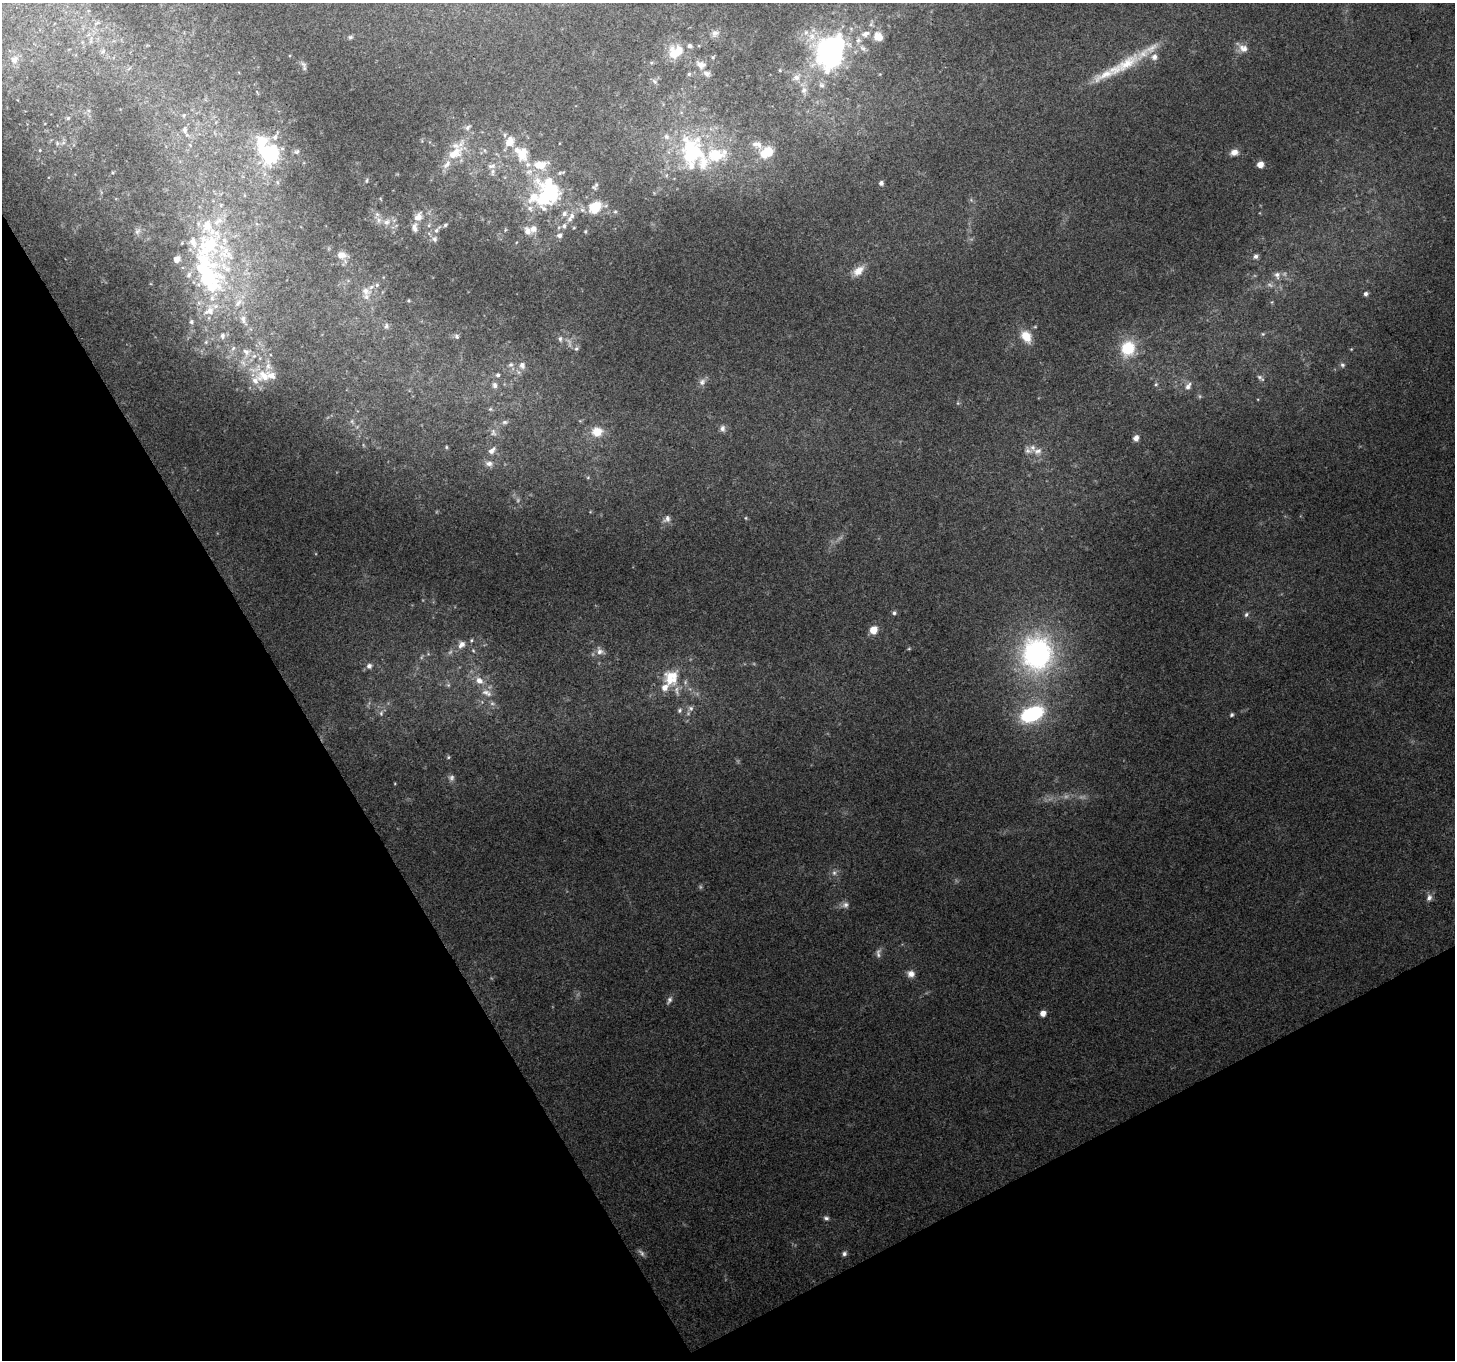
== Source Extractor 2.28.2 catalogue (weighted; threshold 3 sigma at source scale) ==
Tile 14 of 4 x 4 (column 2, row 4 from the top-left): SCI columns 1455-2907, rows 107-1464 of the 5817 x 5710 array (HDU 1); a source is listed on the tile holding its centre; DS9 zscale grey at full resolution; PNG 1457 x 1362 px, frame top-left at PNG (2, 3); no overlay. Shown black and unused: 28% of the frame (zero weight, under 3 of 4 exposures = <1% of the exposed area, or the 3 px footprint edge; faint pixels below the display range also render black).
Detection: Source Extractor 2.28.2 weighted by HDU 2 'WHT'; one run over the whole footprint, this tile lists its part. Background 0.146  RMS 0.0063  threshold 0.0285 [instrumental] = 3 sigma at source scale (4.5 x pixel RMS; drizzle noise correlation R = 1.50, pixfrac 1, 0.0396/0.0396 arcsec/px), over >= 5 px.
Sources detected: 200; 10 too faint to see at this stretch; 4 inside a brighter object's white glare — not listed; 53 inside a brighter listed object's ellipse — not listed separately; the other 133 listed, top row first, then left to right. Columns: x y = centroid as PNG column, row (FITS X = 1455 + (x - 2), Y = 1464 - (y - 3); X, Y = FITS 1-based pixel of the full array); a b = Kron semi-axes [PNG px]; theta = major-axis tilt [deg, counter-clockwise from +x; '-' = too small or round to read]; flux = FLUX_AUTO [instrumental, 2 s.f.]
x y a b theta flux
97 23 10 5 27 2.2
715 33 11 9 37 3.2
865 34 13 8 17 4.3
878 36 11 9 -50 7.7
350 37 7 5 15 1.3
812 37 13 10 -77 7.6
91 40 14 4 84 2.9
690 46 6 5 - 1.8
863 48 12 7 -46 3.1
1243 48 13 10 -17 5.4
103 51 8 6 44 2.5
831 52 28 20 72 190
674 54 17 13 -74 12
713 57 5 5 - 0.89
14 59 13 12 - 7.3
303 64 9 5 -26 1.6
1126 64 44 16 34 27
701 65 15 11 -28 6.4
780 70 4 4 - 0.7
689 74 5 5 - 1.2
796 77 12 8 28 4.7
655 81 8 6 -42 1.8
822 85 10 7 -56 2.7
804 90 10 8 77 3.9
184 115 7 5 87 1.2
68 118 5 5 - 1
185 129 10 7 -90 3.1
275 137 9 8 - 3.2
510 141 15 12 57 8.9
57 143 6 5 - 1.3
757 145 17 11 -30 5.7
40 150 5 4 - 0.77
484 150 6 4 -88 1.1
296 152 9 6 32 1.9
692 152 45 30 -87 74
767 152 16 11 32 14
1234 152 10 7 19 4.4
455 153 38 14 48 20
522 154 18 13 80 14
1260 164 6 5 - 6.1
492 166 13 7 13 4.1
366 181 7 4 83 0.97
881 183 5 5 - 2
596 185 9 5 32 1.4
551 193 52 23 -43 60
595 207 16 12 42 16
530 208 10 8 -53 4.5
615 212 5 5 - 0.95
418 217 14 10 58 6.5
387 222 12 9 20 5.4
429 225 7 5 51 1.5
559 227 6 4 19 0.89
437 230 16 6 49 3.9
505 230 5 3 - 0.68
137 231 9 6 41 2.1
528 231 12 8 -62 4.9
585 231 5 4 - 0.86
559 235 7 6 - 2.6
225 253 119 47 73 160
342 255 15 9 -11 5.9
1256 256 6 5 - 2.2
858 271 17 10 40 7.7
1277 275 10 7 -75 3.2
377 285 6 6 - 1.5
365 291 15 10 -21 6.6
1366 294 5 5 - 1.9
1272 302 5 3 - 0.69
386 326 9 7 84 2.1
1263 334 5 5 - 0.86
456 336 7 6 - 1.6
1026 336 16 11 -58 11
560 339 8 5 -83 1.8
233 348 7 4 45 1.4
1128 348 20 18 75 25
576 349 7 6 - 1.6
1351 349 4 4 - 0.57
246 352 11 9 -42 4.5
510 365 8 7 - 2.2
522 365 10 8 -85 4.3
1342 365 8 6 -62 1.7
498 375 7 6 - 1.9
264 376 21 17 -32 14
1259 377 9 5 -35 1.8
702 382 10 9 - 3.3
1156 384 5 4 - 1
495 385 9 7 -84 3
1188 386 11 7 64 3.3
958 403 5 5 - 0.93
490 409 6 5 - 1.2
352 421 6 4 72 1.1
505 422 9 6 1 1.9
722 428 9 7 -85 2.7
493 432 11 7 -68 3
597 432 15 12 4 12
1136 438 5 5 - 4.3
446 447 5 4 - 0.77
492 451 10 6 44 3.7
1038 451 13 9 19 4.7
489 463 11 8 -11 3.5
746 518 5 3 - 0.76
667 519 11 8 55 3.2
894 613 6 5 - 1.6
1246 614 7 5 56 1.5
873 630 7 6 - 10
471 640 6 4 69 0.97
461 645 12 8 50 4.6
909 649 6 4 1 0.76
473 650 6 5 - 1.2
600 651 13 10 -51 4.5
1037 653 41 36 88 140
369 666 8 7 - 2.8
672 675 25 13 -6 14
479 681 13 10 -37 7
448 685 7 5 -45 1.4
665 687 13 9 63 7.1
677 690 15 7 -85 3.8
487 693 17 9 -25 6.2
492 703 8 5 -16 1.9
691 708 8 8 - 2.6
679 710 6 6 - 1.7
381 713 7 5 71 1.7
1032 714 22 13 24 64
1232 715 5 5 - 1.2
448 757 5 4 - 0.85
834 873 8 7 - 2.5
1429 898 9 7 77 3
845 905 11 8 25 3.2
878 953 13 6 84 2.8
911 974 10 8 -24 4.2
669 1000 11 6 59 2.1
1043 1013 5 5 - 5.4
826 1218 7 6 - 1.9
844 1254 6 6 - 1.8